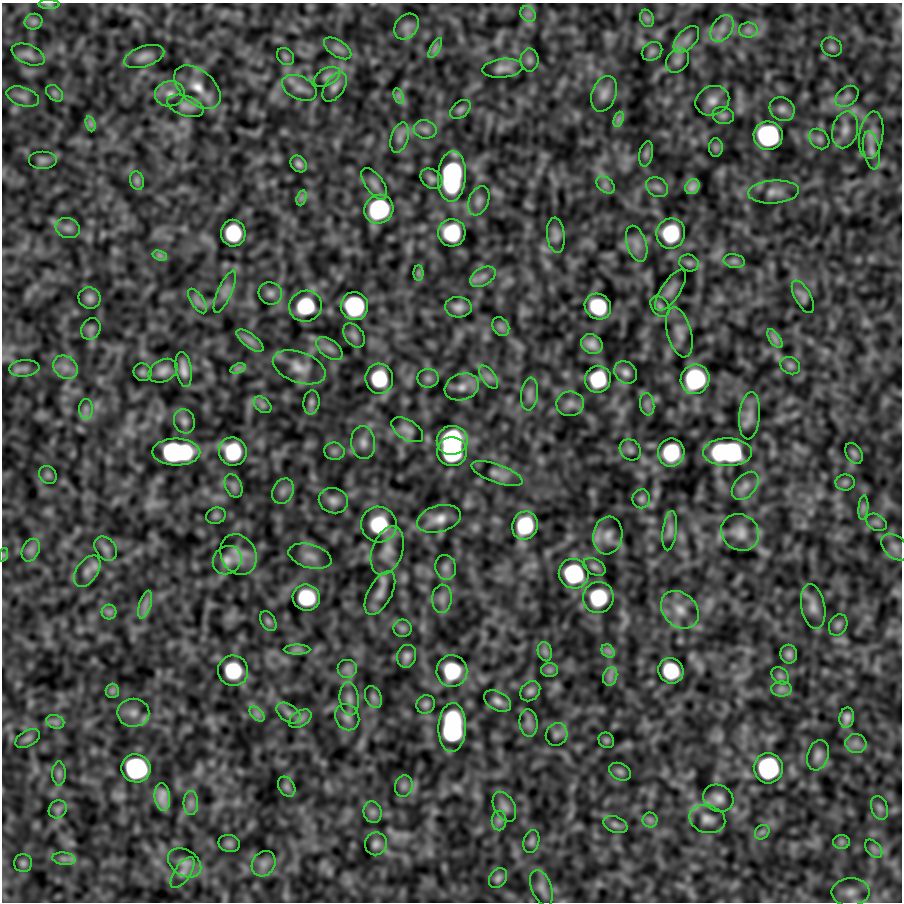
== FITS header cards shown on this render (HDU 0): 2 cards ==
NAXIS1  =                  900
NAXIS2  =                  900

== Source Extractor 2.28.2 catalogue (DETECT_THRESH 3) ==
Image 900 x 900 px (HDU 0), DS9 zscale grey, 1 PNG px = 1 image px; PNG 904 x 904 px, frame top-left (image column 1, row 900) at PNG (2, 3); each listed source drawn as its Kron ellipse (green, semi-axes under 4 px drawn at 4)
Background 0.185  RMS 0.035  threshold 0.105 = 3 sigma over >= 5 px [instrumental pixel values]
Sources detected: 225; all 225 listed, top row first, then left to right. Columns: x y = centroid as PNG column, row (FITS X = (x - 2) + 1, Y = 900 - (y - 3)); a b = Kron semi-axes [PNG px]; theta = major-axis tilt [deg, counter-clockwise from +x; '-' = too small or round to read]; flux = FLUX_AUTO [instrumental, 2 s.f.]
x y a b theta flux
49 4 10 4 -1 6.1
528 14 8 7 - 12
647 18 9 6 -69 8.5
34 22 9 8 - 8.5
406 26 14 11 50 17
722 28 14 10 57 25
748 30 9 7 0 12
686 39 16 9 48 21
832 47 11 9 -32 10
338 48 15 8 -34 15
435 48 11 4 60 8.9
652 51 11 8 33 9
28 54 17 9 -23 17
144 56 21 10 18 23
285 57 10 7 -45 7.6
530 60 11 9 -89 12
677 60 13 10 51 15
503 68 20 9 6 22
327 77 14 8 29 14
197 87 27 16 -41 56
335 87 16 9 55 17
299 88 18 11 -25 25
55 93 10 6 -41 8.2
170 94 15 12 10 25
604 94 18 12 70 23
399 96 8 4 -72 8
847 96 13 9 38 14
23 97 17 9 -18 18
712 101 17 14 23 26
186 106 19 10 -19 20
460 109 12 7 41 9.1
782 109 13 11 -37 16
723 115 11 8 -12 9.5
619 119 8 4 71 7.7
91 124 8 4 -72 7.1
425 129 11 9 -14 14
845 130 19 12 77 28
871 135 24 12 81 32
768 136 14 14 - 350
400 137 15 8 73 18
819 139 11 9 -47 11
716 147 9 7 -90 7.4
871 150 19 8 -80 20
646 154 13 6 79 9.1
42 160 14 9 0 13
299 164 9 7 -48 10
452 176 25 14 87 350
431 179 12 9 -36 11
137 181 9 7 -75 7.9
374 184 18 9 -54 17
605 185 10 7 -42 12
657 187 12 9 -34 13
692 187 8 6 47 14
774 192 25 11 4 29
301 198 8 4 71 7
479 201 15 9 69 17
379 209 15 14 - 230
68 228 12 10 -18 14
233 233 13 12 - 110
452 233 14 13 - 120
671 233 15 14 - 120
556 235 17 9 -84 16
637 244 19 9 -73 22
160 256 7 4 -19 6.8
734 261 10 6 -9 9.2
689 263 10 8 -24 8.3
419 273 8 5 -90 5.9
483 277 14 8 31 17
671 290 24 9 56 21
225 292 23 7 66 20
270 293 12 11 - 14
803 297 18 8 -62 14
90 298 11 10 - 14
197 301 14 6 -56 14
306 306 16 15 - 120
354 306 14 13 - 220
660 306 11 8 -54 11
458 307 13 10 -4 19
598 307 14 12 -37 110
501 327 10 8 -58 10
91 329 11 9 59 11
679 332 26 12 -75 31
354 335 13 9 -54 12
775 339 11 5 -55 10
250 341 16 6 -37 15
592 344 11 9 -30 21
329 348 15 9 -37 17
790 366 10 8 -29 9.4
65 367 13 10 -39 24
299 367 27 15 -20 42
24 368 15 8 5 15
238 368 8 4 19 7.3
184 369 17 8 -81 23
163 371 15 11 27 22
142 372 9 8 - 7.9
626 372 12 10 -44 16
489 377 13 7 -53 14
428 378 10 9 - 11
379 379 15 14 - 110
598 379 13 13 - 110
695 379 15 14 - 240
462 387 17 13 19 28
529 394 16 8 83 16
311 402 12 8 84 10
570 404 14 12 7 19
647 404 11 7 -81 13
262 405 10 7 -41 9.5
86 409 10 7 90 12
749 416 24 10 85 26
184 421 12 10 -72 14
407 430 18 9 -32 18
452 440 15 14 - 260
363 443 16 12 -85 23
630 450 11 9 -45 11
233 451 14 13 - 110
334 451 10 8 -6 10
176 452 24 13 -1 320
452 452 15 14 - 250
671 452 14 13 - 120
728 452 24 14 0 330
854 453 11 7 -56 8.4
497 474 27 9 -20 22
48 475 10 8 -46 7.9
845 482 9 8 - 8.1
234 486 12 8 -65 12
745 486 16 10 48 22
283 491 13 10 63 17
641 499 9 9 - 8.8
333 501 15 12 -14 22
863 508 12 5 85 8.6
216 516 10 8 15 7.3
439 519 22 13 15 38
876 522 11 8 -31 9.7
379 525 18 17 - 120
525 525 14 12 69 120
670 531 20 7 83 15
740 532 20 17 -37 36
608 535 19 14 82 30
895 547 16 10 -44 21
106 549 13 10 -51 14
31 550 12 8 62 14
387 551 25 15 70 42
238 554 21 17 -62 39
3 555 7 4 72 3.8
310 556 22 11 -16 28
227 560 15 13 41 24
446 567 12 10 -76 14
594 567 12 7 -30 9.2
87 571 17 10 55 21
574 574 15 14 - 210
380 593 24 11 61 27
306 597 14 13 - 110
598 598 15 15 - 120
442 599 14 10 86 18
145 605 14 5 72 17
813 607 22 12 -80 29
680 610 21 16 -45 47
109 612 7 7 - 8.6
268 621 11 7 -58 7.6
838 625 11 8 63 10
403 628 9 8 - 8.6
297 650 13 5 0 9
608 651 7 5 -45 8.6
545 652 10 7 -74 9.9
789 654 9 8 - 11
407 656 11 9 74 14
347 669 10 9 - 14
550 670 8 7 - 8
233 671 15 15 - 110
452 671 16 15 - 120
671 671 13 12 - 110
610 676 9 7 70 12
780 676 10 7 -45 8.8
781 689 10 7 0 12
112 691 7 6 - 7.3
530 691 11 9 47 12
373 697 11 7 -65 9.8
349 699 17 9 -83 19
497 701 14 9 -29 18
426 704 10 8 45 9.5
133 713 16 14 -2 29
288 713 13 8 -36 14
257 714 9 5 -45 9.6
347 717 14 11 -59 17
847 718 10 7 81 14
300 719 12 7 32 12
55 722 9 6 -20 10
529 723 14 9 -83 16
452 727 24 14 88 330
557 734 12 10 58 13
28 738 13 7 29 10
606 740 8 7 - 5.5
856 744 10 9 - 16
818 755 15 10 72 19
136 768 14 14 - 360
768 768 15 14 - 340
620 772 11 8 -27 9.7
59 773 12 6 90 9.7
404 786 11 8 75 12
287 787 11 8 -58 9.7
162 797 14 7 -84 27
718 798 15 13 -27 25
191 803 12 7 90 14
504 807 16 10 -61 17
879 808 12 8 -71 12
58 809 9 8 - 10
373 812 11 9 -75 12
707 819 18 14 -14 26
499 820 10 7 -90 9.8
650 820 7 7 - 9.1
615 825 13 7 -21 11
762 832 8 6 45 7.6
531 841 12 7 75 9.2
841 842 8 7 - 7.4
229 843 11 8 -13 7.9
376 844 11 11 - 15
874 849 11 6 -49 11
64 859 12 6 -7 12
23 863 9 9 - 8.4
185 863 18 12 -34 22
264 864 13 11 56 19
183 873 18 8 56 16
498 878 11 8 57 9.9
542 888 18 10 -69 20
851 892 19 14 3 31